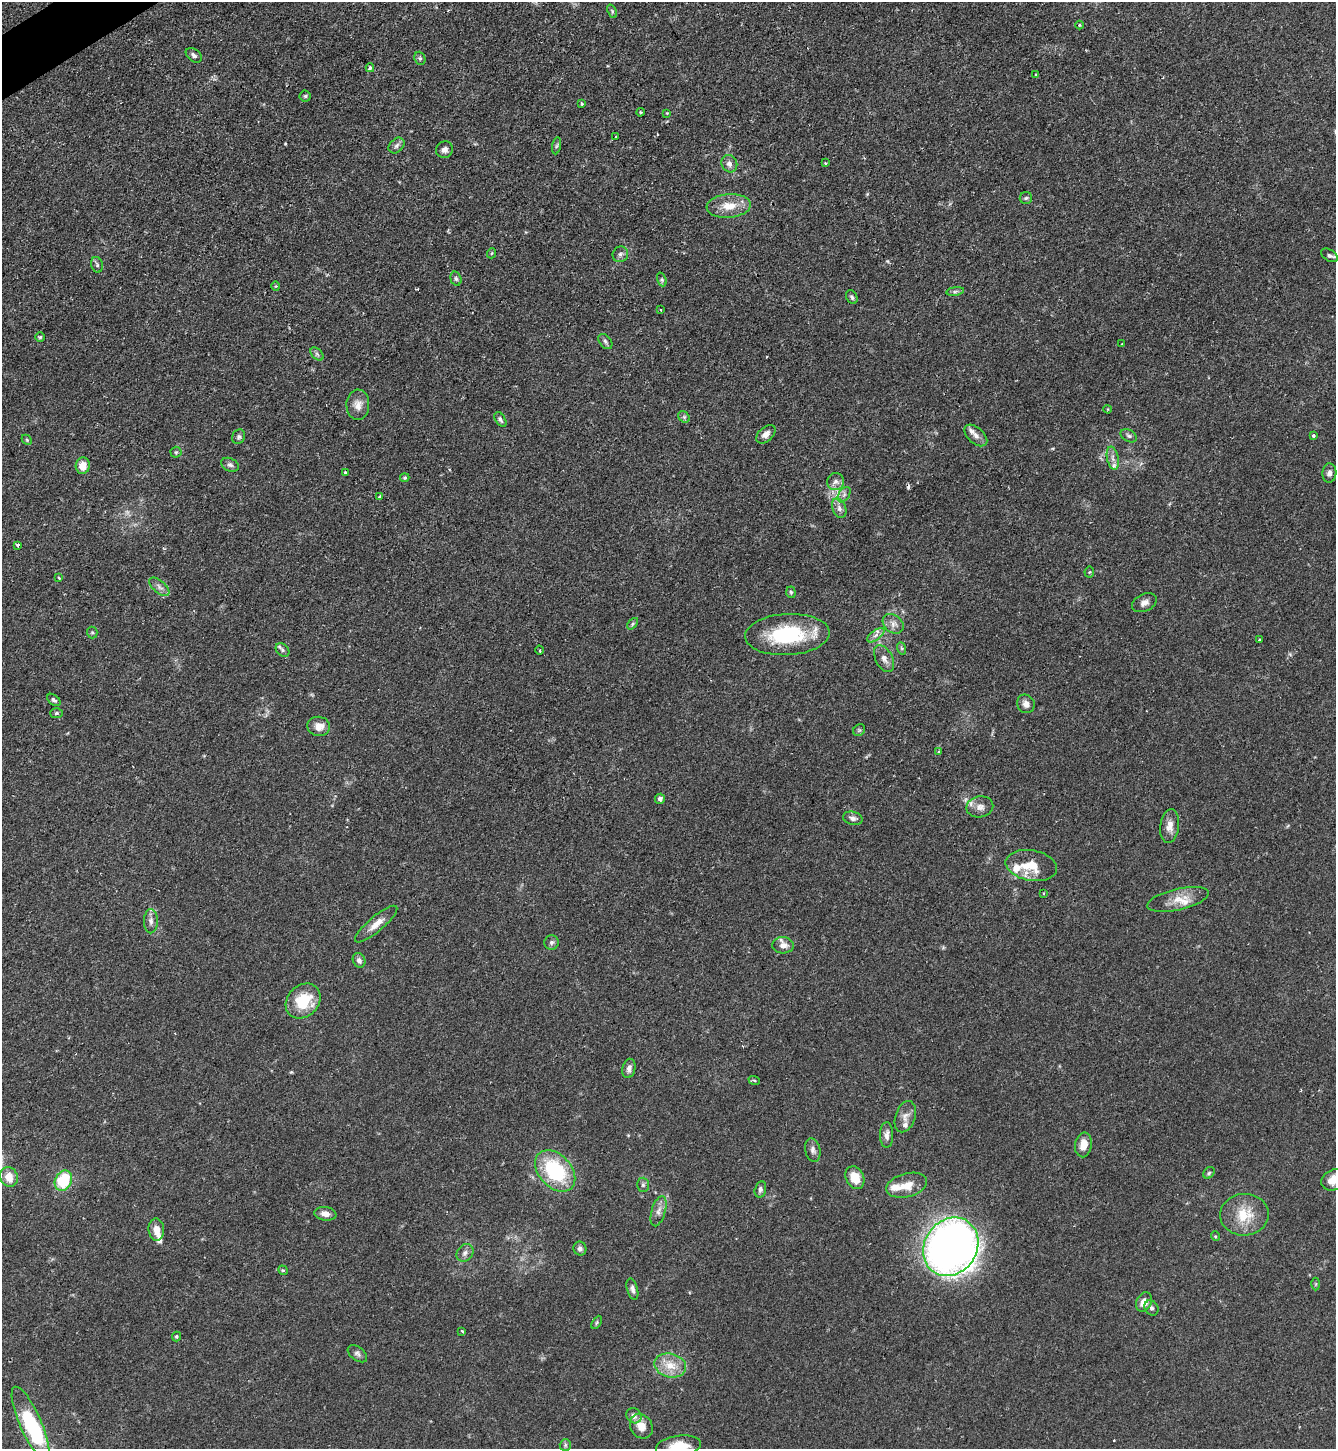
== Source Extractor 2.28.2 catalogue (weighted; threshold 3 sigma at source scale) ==
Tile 11 of 4 x 4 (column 3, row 3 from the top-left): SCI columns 2822-4155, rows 1448-2894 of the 5781 x 5789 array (HDU 1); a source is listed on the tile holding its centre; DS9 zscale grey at full resolution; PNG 1338 x 1451 px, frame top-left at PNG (2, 2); each listed source drawn as its Kron ellipse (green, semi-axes under 4 px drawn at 4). Shown black and unused: <1% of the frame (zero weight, under 2 of 3 exposures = <1% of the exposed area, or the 3 px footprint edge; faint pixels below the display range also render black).
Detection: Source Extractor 2.28.2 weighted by HDU 2 'WHT'; one run over the whole footprint, this tile lists its part. Background 0.06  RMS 0.0054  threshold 0.0242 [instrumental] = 3 sigma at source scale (4.5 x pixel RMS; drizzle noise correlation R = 1.50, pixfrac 1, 0.05/0.05 arcsec/px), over >= 5 px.
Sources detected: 136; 1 too faint to see at this stretch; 1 inside a brighter object's white glare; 2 cosmic-ray / hot-pixel residue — neither listed nor drawn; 6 inside a brighter listed object's ellipse — not listed separately; the other 126 listed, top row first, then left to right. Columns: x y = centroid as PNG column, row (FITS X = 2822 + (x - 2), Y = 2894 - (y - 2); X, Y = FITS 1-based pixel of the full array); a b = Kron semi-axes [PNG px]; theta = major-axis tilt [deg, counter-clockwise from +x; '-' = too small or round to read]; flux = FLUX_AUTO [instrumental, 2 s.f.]
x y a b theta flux
612 11 7 4 -66 0.9
1079 25 4 3 - 0.49
194 55 9 6 -38 1.8
420 58 7 5 -68 1
370 68 4 3 - 0.86
1036 75 3 3 - 1.4
305 96 5 5 - 0.86
582 104 3 3 - 0.94
640 112 4 3 - 0.62
667 113 4 4 - 0.52
616 136 3 2 - 0.43
396 146 9 6 45 1.8
557 146 8 4 80 0.95
444 150 9 8 - 2.6
825 163 3 3 - 1.3
729 164 9 7 -65 2.6
1026 198 6 6 - 1
729 206 22 12 5 9.7
492 253 5 3 - 0.51
620 254 8 7 - 1.8
1329 255 9 5 -32 1.3
97 265 8 5 -74 1.2
456 279 7 5 -74 1.2
662 279 7 4 -71 0.9
276 286 5 3 - 0.49
955 291 9 4 9 1.2
852 297 7 5 -61 1.2
661 310 3 2 - 0.78
40 337 5 5 - 0.74
605 341 8 5 -51 1.4
1122 344 3 2 - 0.46
317 354 8 5 -45 1.2
358 405 15 11 87 4.5
1108 409 4 3 - 0.44
684 417 6 5 - 1
500 419 8 5 -58 1.4
766 434 11 7 42 2.9
976 435 13 8 -42 3.6
1313 435 4 3 - 0.93
1129 436 9 5 -29 1.4
239 437 7 6 - 1.3
27 440 6 4 -46 0.76
176 452 5 5 - 0.83
1113 458 12 5 -79 2.5
230 465 9 6 -26 1.7
83 466 8 7 - 6.4
345 473 4 3 - 3.2
1329 473 10 7 87 2.1
405 478 5 4 - 0.77
836 482 8 8 - 2.7
844 495 8 5 56 1.8
379 496 3 2 - 0.63
839 508 10 6 -69 2.5
18 545 3 3 - 1.6
1089 572 5 5 - 0.7
59 578 4 4 - 0.81
159 587 12 6 -41 2.4
791 592 6 4 -84 0.76
1144 603 13 8 25 2.9
633 624 6 4 47 0.87
893 624 11 8 -40 3.3
92 632 6 5 - 0.91
787 634 42 20 3 42
876 635 10 5 36 2.1
1259 640 3 3 - 0.8
901 648 6 4 -70 0.8
283 650 8 6 -49 1.3
540 650 4 3 - 0.57
884 659 14 8 -63 3.5
54 700 7 5 -40 1.3
1026 704 9 8 - 3.1
56 713 6 5 - 0.96
319 726 11 9 -9 5
859 730 6 5 - 0.83
938 751 3 2 - 0.57
660 799 5 5 - 1.9
980 807 13 10 12 4.1
853 818 10 6 -13 2
1170 826 17 9 82 4.6
1031 865 26 15 -10 13
1044 893 3 2 - 0.44
1178 899 31 10 13 8.6
151 921 12 7 90 2.5
376 924 27 7 40 5.8
551 942 7 7 - 1.3
783 945 11 8 -3 3.6
359 960 7 6 - 2.1
303 1001 19 15 45 19
629 1068 10 6 79 2.4
754 1080 6 3 -19 0.68
905 1117 16 10 72 3.8
887 1135 13 6 -89 2.7
1083 1145 12 8 81 6.2
813 1150 12 7 -77 2.3
555 1171 24 16 -47 41
1209 1173 6 5 - 0.9
9 1177 10 8 -68 7.3
855 1178 12 9 -64 9.9
1334 1180 13 10 27 6.8
63 1181 10 8 65 24
643 1185 7 6 - 1.4
907 1185 21 11 15 8.2
760 1189 8 5 75 1.6
658 1211 15 7 74 3.3
325 1214 11 7 -8 3.4
1244 1215 24 21 4 15
156 1229 11 8 -85 5.1
1215 1236 5 3 - 0.53
951 1247 31 26 56 450
580 1249 7 6 - 1.8
465 1253 9 7 51 2.3
283 1270 5 4 - 0.6
1316 1284 6 4 89 0.66
632 1289 11 5 -75 2.1
1144 1302 10 7 64 5.1
1151 1308 8 6 -55 1.5
597 1322 7 4 60 0.79
462 1331 3 3 - 0.79
176 1336 5 4 - 0.85
357 1354 11 6 -37 1.8
670 1365 16 12 -14 9.2
634 1416 8 7 - 2.9
31 1423 40 11 -66 48
641 1426 13 10 -57 6
565 1445 6 5 - 0.91
678 1446 23 10 8 12
Isophote crosses this tile's border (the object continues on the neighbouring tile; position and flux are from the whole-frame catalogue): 2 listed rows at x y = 1334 1180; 678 1446